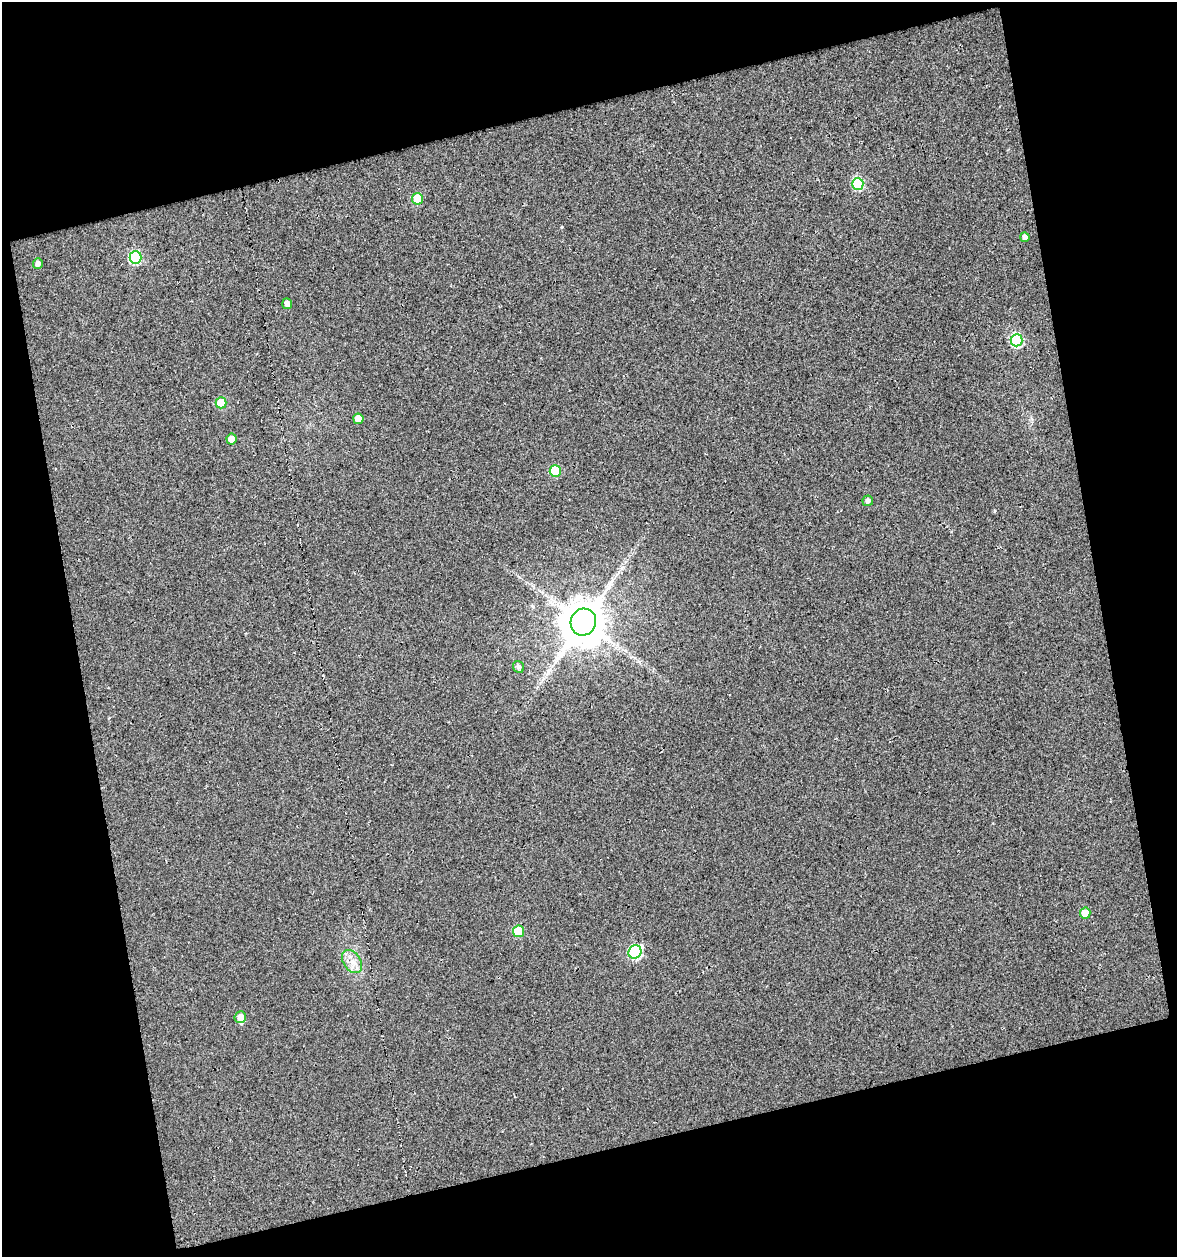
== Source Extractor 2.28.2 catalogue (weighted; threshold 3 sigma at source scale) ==
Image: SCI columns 21-1195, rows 1-1255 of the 1210 x 1255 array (HDU 1 of 3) = the unmasked area's bounding box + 8 px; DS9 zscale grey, full resolution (1 PNG px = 1 image px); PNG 1179 x 1259 px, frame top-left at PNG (2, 2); each listed source drawn as its Kron ellipse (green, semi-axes under 4 px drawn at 4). Shown black and unused: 29% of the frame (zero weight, under 3 of 5 exposures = <1% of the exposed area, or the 3 px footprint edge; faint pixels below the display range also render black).
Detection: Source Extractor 2.28.2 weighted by HDU 2 'WHT'. Background 0.0111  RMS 0.013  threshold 0.0601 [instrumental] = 3 sigma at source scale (4.5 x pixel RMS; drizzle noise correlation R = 1.50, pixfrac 1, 0.0396/0.0396 arcsec/px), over >= 5 px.
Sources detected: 20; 1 inside a brighter listed object's ellipse — not listed separately; the other 19 listed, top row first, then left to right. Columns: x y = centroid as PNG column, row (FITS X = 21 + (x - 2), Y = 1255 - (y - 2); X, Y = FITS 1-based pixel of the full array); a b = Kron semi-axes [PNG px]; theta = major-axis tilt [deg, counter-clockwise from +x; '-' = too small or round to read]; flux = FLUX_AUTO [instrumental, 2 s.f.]
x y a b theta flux
858 184 6 6 - 110
418 199 6 5 - 36
1025 237 5 4 - 6
135 257 6 6 - 120
38 263 5 5 - 5.8
287 304 5 5 - 5.6
1017 340 6 6 - 130
221 403 5 5 - 35
358 419 5 5 - 15
231 439 5 5 - 12
555 471 6 5 - 56
868 501 5 5 - 4.7
583 622 13 12 - 4800
519 667 6 5 - 5.2
1085 913 5 5 - 20
519 931 6 5 - 48
635 952 7 6 - 140
352 961 13 8 -54 12
240 1017 6 6 - 9.3
Unlisted compact peaks at least as high as the median listed source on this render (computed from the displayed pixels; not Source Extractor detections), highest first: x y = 562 227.